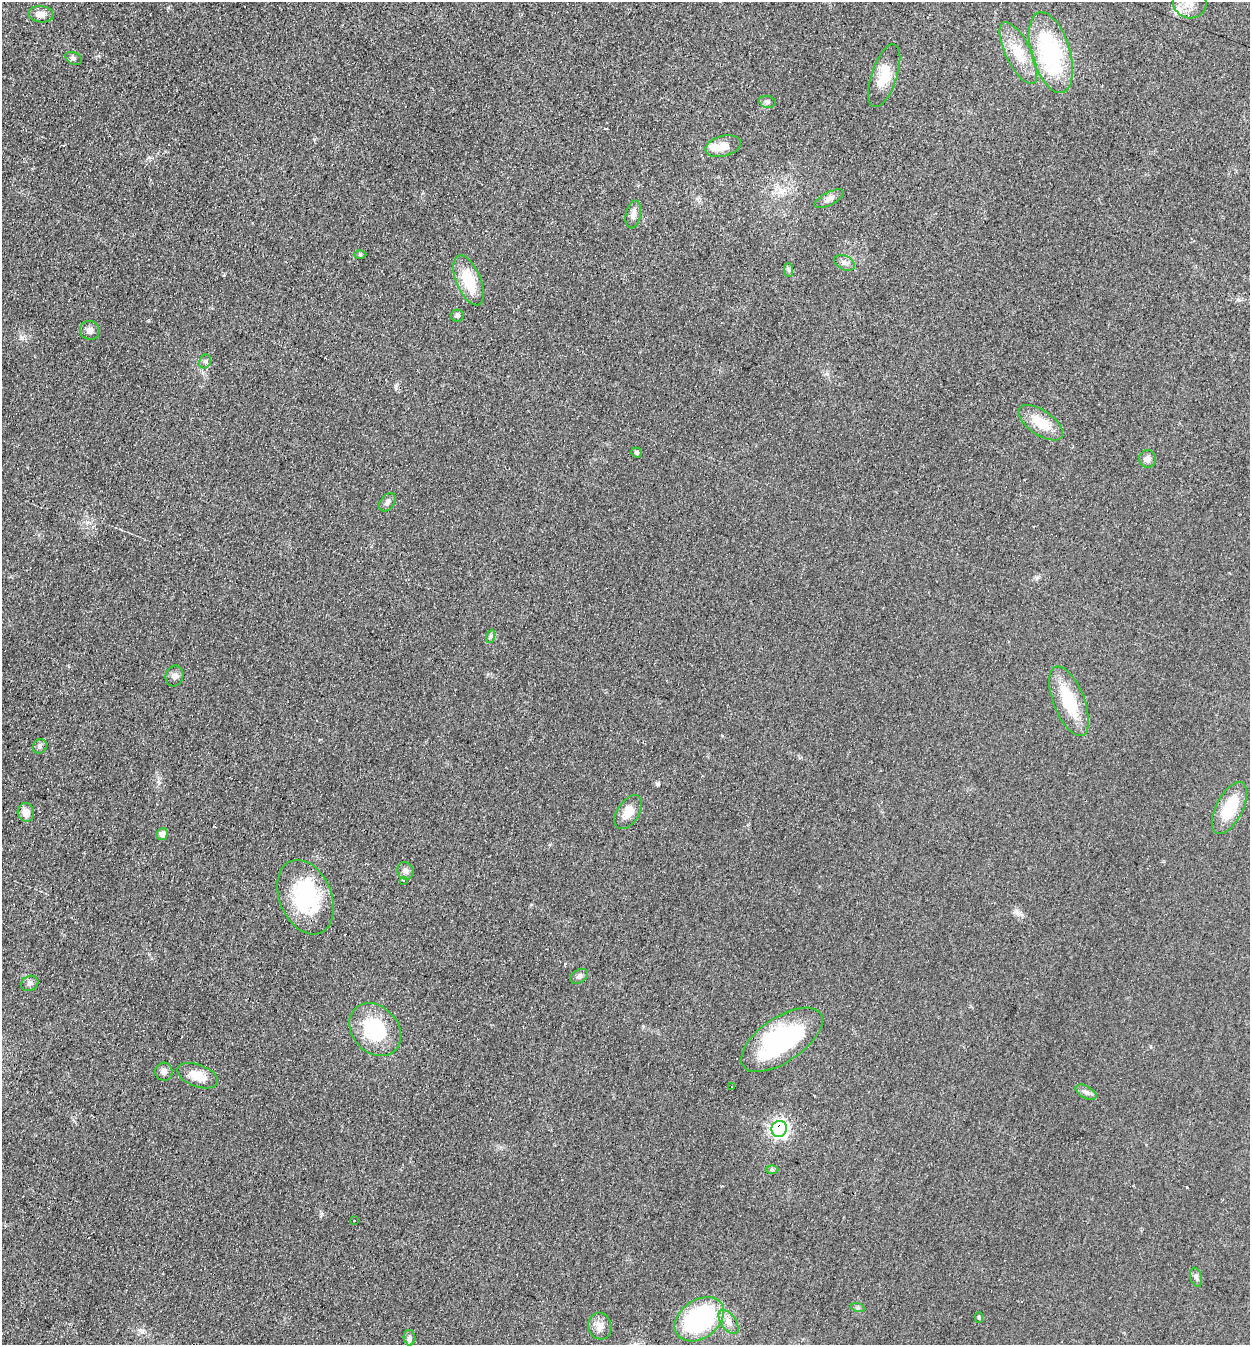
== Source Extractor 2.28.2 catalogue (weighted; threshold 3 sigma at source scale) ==
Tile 11 of 4 x 4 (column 3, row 3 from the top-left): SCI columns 2777-4024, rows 1343-2685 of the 5413 x 5374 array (HDU 1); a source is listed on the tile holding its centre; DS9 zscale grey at full resolution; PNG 1252 x 1347 px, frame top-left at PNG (2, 2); each listed source drawn as its Kron ellipse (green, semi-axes under 4 px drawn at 4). Shown black and unused: <1% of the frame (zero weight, under 2 of 3 exposures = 2% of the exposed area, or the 3 px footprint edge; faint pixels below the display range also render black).
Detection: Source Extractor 2.28.2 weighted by HDU 2 'WHT'; one run over the whole footprint, this tile lists its part. Background 0.0753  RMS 0.01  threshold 0.047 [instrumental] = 3 sigma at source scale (4.5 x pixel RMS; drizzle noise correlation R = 1.50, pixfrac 1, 0.05/0.05 arcsec/px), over >= 5 px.
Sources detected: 55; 2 inside a brighter object's white glare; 2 cosmic-ray / hot-pixel residue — neither listed nor drawn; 1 inside a brighter listed object's ellipse — not listed separately; the other 50 listed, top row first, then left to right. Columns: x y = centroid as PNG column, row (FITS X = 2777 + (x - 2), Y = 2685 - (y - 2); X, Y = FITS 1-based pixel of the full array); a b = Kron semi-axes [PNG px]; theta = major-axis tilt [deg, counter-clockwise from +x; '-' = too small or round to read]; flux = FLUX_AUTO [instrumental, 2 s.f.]
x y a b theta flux
1190 2 17 16 - 15
41 14 13 8 -7 8.4
1018 53 34 12 -64 26
1051 53 42 19 -73 110
73 58 9 6 -29 2.5
884 76 33 12 71 21
767 102 8 6 -10 2.7
723 146 18 10 15 13
829 199 16 6 28 5
633 214 14 7 78 6.3
360 254 6 4 0 1.2
845 263 11 7 -26 4.1
789 270 7 4 -88 1.8
469 280 26 12 -67 35
457 316 6 6 - 2.3
90 330 10 9 - 5
205 361 7 5 67 2.4
1041 423 26 12 -34 25
637 452 5 5 - 2.2
1148 459 9 8 - 4.8
387 502 10 7 52 3.6
491 636 7 4 72 1.9
174 676 10 9 - 4.5
1069 701 37 15 -68 46
40 746 7 6 - 2.7
1229 808 28 13 63 37
26 812 9 8 - 8.7
628 812 19 11 56 15
162 834 6 5 - 6.3
405 871 9 8 - 4.3
403 880 3 3 - 1.5
305 897 39 26 -67 93
579 976 9 6 32 3.3
30 983 9 7 29 3.4
375 1030 29 23 -48 61
782 1040 47 22 34 140
164 1072 9 8 - 3.9
198 1076 21 11 -20 17
732 1086 3 3 - 12
1086 1092 11 6 -29 3.8
779 1129 8 7 - 290
772 1169 6 4 -1 1.5
354 1221 3 3 - 3
1196 1277 10 5 -73 2.7
858 1308 7 4 -18 1.7
979 1317 5 4 - 1.7
699 1319 27 19 36 140
729 1322 14 7 -55 6.6
600 1326 13 11 -73 9
409 1338 8 5 -78 3
Overlapping masked pixels (flux is a lower limit): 1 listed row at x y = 779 1129
Isophote crosses this tile's border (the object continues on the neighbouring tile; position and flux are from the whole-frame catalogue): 1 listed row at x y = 1190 2
Unlisted compact peaks at least as high as the median listed source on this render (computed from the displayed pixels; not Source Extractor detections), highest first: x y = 657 784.